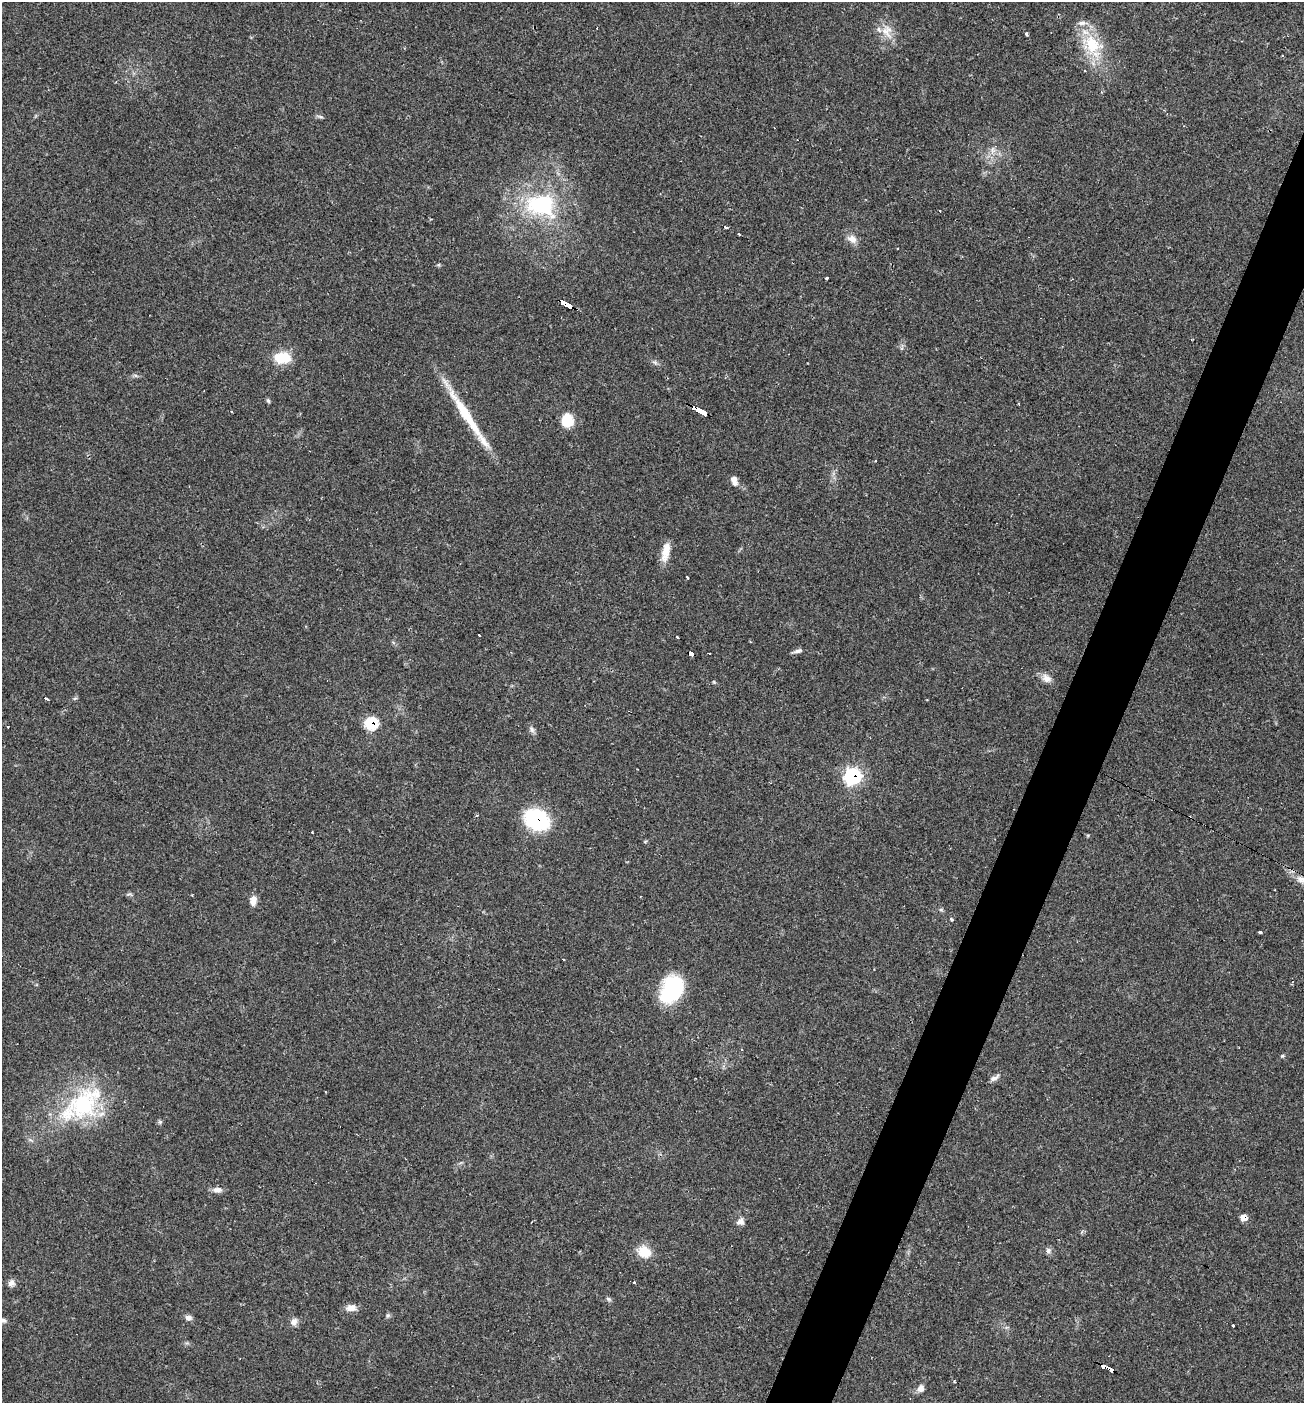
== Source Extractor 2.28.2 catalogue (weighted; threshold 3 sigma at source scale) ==
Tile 10 of 4 x 4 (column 2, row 3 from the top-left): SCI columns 1441-2742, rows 1403-2803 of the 5617 x 5606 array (HDU 1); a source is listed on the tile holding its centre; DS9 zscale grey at full resolution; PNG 1306 x 1405 px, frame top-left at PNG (2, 2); no overlay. Shown black and unused: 4% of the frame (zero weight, under 2 of 3 exposures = <1% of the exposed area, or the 3 px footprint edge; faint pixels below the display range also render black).
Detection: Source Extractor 2.28.2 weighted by HDU 2 'WHT'; one run over the whole footprint, this tile lists its part. Background 0.0642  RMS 0.0053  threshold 0.0239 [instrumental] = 3 sigma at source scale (4.5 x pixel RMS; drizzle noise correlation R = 1.50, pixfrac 1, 0.05/0.05 arcsec/px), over >= 5 px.
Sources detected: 72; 7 cosmic-ray / hot-pixel residue — not listed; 4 inside a brighter listed object's ellipse — not listed separately; the other 61 listed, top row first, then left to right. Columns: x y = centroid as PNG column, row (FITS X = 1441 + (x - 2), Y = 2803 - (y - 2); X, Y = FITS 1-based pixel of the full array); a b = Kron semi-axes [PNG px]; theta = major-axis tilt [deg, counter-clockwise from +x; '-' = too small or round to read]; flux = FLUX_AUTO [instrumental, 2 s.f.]
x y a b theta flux
887 31 22 14 -67 8.2
1026 34 4 3 - 1.1
1092 45 29 20 -70 22
320 117 8 4 -9 1
992 150 11 6 77 2.6
541 205 44 31 -15 49
724 227 3 3 - 12
739 234 3 3 - 1.4
852 239 13 9 -32 3.8
897 248 2 2 - 0.45
826 279 3 3 - 1.8
567 304 13 4 -29 110
282 358 18 12 -1 14
268 401 6 5 - 0.84
699 411 15 3 -27 160
232 412 3 2 - 0.8
466 416 79 10 -57 25
567 420 14 12 -79 11
734 479 8 7 - 2.4
666 552 25 9 78 6.9
687 577 4 3 - 1.7
479 635 3 2 - 1.4
677 637 3 3 - 2.9
798 651 12 5 18 1.7
709 653 3 2 - 0.56
691 654 6 3 -21 37
1047 678 14 9 -33 3.7
46 698 4 3 - 4.9
75 698 6 4 19 0.71
371 723 7 7 - 36
7 727 3 2 - 0.9
532 730 9 6 -73 1.6
852 776 8 7 - 120
537 820 20 14 -26 62
312 832 3 2 - 0.67
1301 879 15 9 -29 4.1
253 901 11 7 88 4
941 910 6 4 0 0.77
952 919 5 3 - 0.62
1260 932 4 3 - 0.82
672 990 28 20 61 43
1282 1056 5 4 - 0.65
994 1078 11 6 19 2
83 1104 48 39 50 52
160 1122 6 5 - 0.91
217 1190 13 7 1 2.7
1243 1218 5 5 - 6.3
740 1222 10 8 23 2.6
1048 1251 8 7 - 1.7
644 1252 18 14 -28 8.7
11 1283 9 8 - 2.2
634 1283 3 3 - 1.5
608 1299 8 5 -27 1
351 1308 12 8 6 4.2
188 1318 8 7 - 2
3 1320 9 6 5 1.4
294 1321 10 8 70 2.5
1233 1326 3 3 - 2
1103 1367 5 3 - 18
1112 1371 5 3 - 19
921 1388 10 9 - 2.5
Overlapping masked pixels (flux is a lower limit): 9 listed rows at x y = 567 304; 699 411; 691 654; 371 723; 852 776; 537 820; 1243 1218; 1103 1367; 1112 1371
Isophote crosses this tile's border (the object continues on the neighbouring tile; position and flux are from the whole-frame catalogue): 2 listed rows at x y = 1301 879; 3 1320